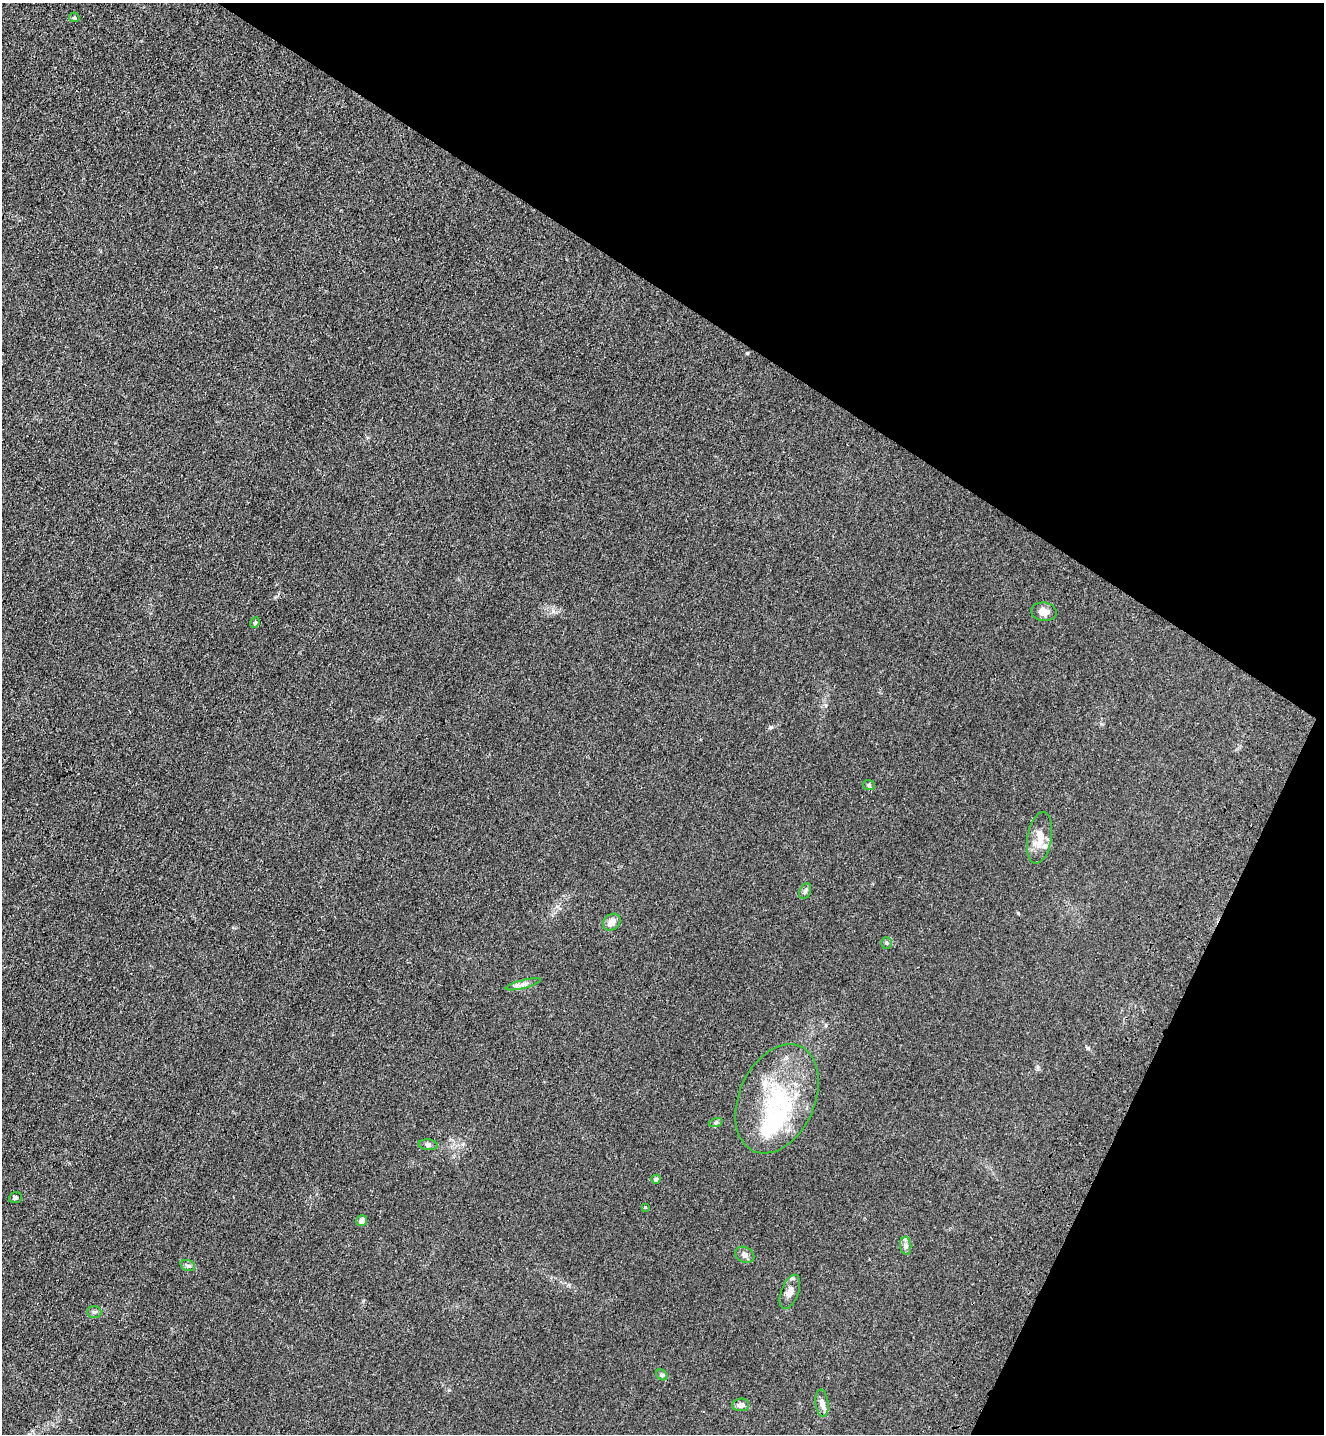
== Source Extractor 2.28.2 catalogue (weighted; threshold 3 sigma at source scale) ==
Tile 8 of 4 x 4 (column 4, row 2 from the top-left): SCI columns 4217-5538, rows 2926-4357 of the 5924 x 5851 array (HDU 1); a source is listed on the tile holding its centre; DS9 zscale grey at full resolution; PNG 1326 x 1436 px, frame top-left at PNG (2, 3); each listed source drawn as its Kron ellipse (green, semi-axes under 4 px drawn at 4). Shown black and unused: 28% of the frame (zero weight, under 3 of 4 exposures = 6% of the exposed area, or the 3 px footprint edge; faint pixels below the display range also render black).
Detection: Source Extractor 2.28.2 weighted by HDU 2 'WHT'; one run over the whole footprint, this tile lists its part. Background 0.0465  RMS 0.0059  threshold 0.0267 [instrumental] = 3 sigma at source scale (4.5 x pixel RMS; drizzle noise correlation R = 1.50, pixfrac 1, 0.05/0.05 arcsec/px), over >= 5 px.
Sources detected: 29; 2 inside a brighter object's white glare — neither listed nor drawn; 3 inside a brighter listed object's ellipse — not listed separately; the other 24 listed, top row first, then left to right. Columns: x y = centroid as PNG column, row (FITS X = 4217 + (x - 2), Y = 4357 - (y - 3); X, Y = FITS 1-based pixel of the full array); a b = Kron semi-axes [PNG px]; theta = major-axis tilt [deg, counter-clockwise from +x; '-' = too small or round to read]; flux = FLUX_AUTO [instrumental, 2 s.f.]
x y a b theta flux
74 17 5 4 - 0.79
1044 612 13 9 -9 4.8
255 623 6 4 67 0.78
869 785 6 5 - 0.96
1040 838 26 12 80 9.3
805 891 8 5 68 1.5
612 922 9 7 43 4.4
886 943 6 5 - 0.94
523 984 18 4 15 2.5
777 1099 57 38 66 61
716 1122 7 4 19 0.86
428 1145 9 5 -5 1.6
656 1179 4 4 - 1.9
15 1197 6 5 - 1.1
645 1207 4 3 - 0.53
362 1221 5 5 - 3.1
906 1246 9 5 -84 2
745 1255 10 7 -26 2.5
188 1266 7 5 -18 1.3
790 1292 18 8 70 4.5
94 1312 7 6 - 1.2
662 1375 6 5 - 0.99
822 1403 14 6 -83 2.9
741 1405 8 6 6 2.6